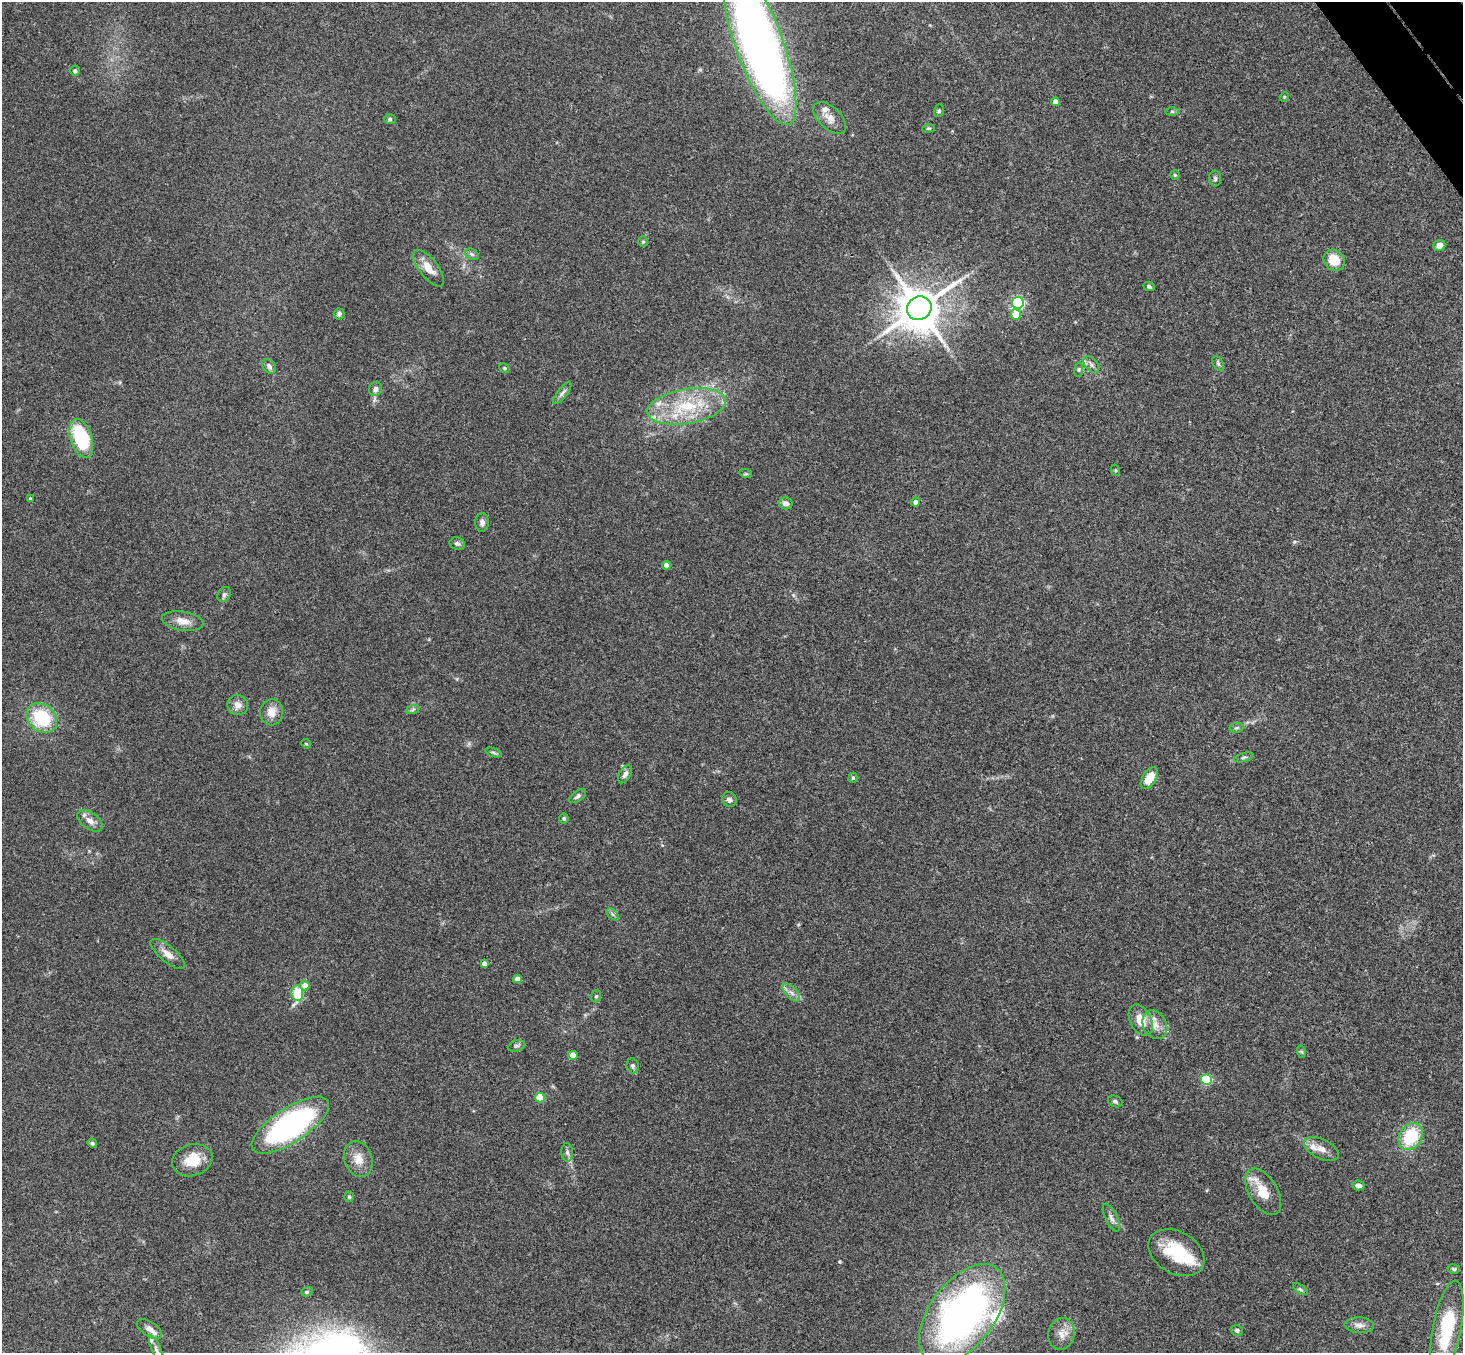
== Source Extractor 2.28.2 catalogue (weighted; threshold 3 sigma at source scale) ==
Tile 10 of 4 x 4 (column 2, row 3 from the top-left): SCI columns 1514-2974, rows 1682-3032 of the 5946 x 5927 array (HDU 1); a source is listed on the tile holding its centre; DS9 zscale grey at full resolution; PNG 1465 x 1355 px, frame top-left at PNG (2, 2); each listed source drawn as its Kron ellipse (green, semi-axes under 4 px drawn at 4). Shown black and unused: <1% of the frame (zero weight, under 3 of 4 exposures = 6% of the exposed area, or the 3 px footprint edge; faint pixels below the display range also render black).
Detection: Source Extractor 2.28.2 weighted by HDU 2 'WHT'; one run over the whole footprint, this tile lists its part. Background 0.163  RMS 0.0073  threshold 0.0329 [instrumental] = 3 sigma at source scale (4.5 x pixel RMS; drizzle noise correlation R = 1.50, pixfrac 1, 0.05/0.05 arcsec/px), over >= 5 px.
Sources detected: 100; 6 inside a brighter listed object's ellipse — not listed separately; the other 94 listed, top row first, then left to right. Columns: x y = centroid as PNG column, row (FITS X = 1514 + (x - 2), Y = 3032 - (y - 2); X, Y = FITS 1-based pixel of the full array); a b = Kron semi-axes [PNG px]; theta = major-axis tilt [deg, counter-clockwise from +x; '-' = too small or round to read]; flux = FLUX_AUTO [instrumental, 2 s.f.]
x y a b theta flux
760 45 85 24 -70 670
75 71 5 5 - 1.7
1284 97 5 4 - 0.73
1055 102 4 4 - 6.2
939 111 6 5 - 1.1
1172 111 6 4 0 1.2
830 118 20 11 -44 7.4
390 119 6 5 - 1.2
929 128 6 4 6 0.99
1175 175 5 4 - 0.99
1215 179 8 6 -90 1.7
643 242 5 5 - 1
1439 246 6 5 - 4.8
472 254 7 5 -31 1.5
1334 260 11 9 -44 15
429 268 22 9 -52 9.7
1149 286 6 4 -24 1.4
1018 303 6 6 - 120
919 308 12 11 - 2800
339 314 5 5 - 2
1016 315 5 5 - 13
1218 364 8 5 -64 1.5
1091 365 10 6 -46 2.6
269 366 8 6 -51 2.8
504 368 5 4 - 0.95
1079 370 7 4 82 1.1
375 389 7 6 - 2.7
562 393 13 5 51 2.5
687 406 40 17 10 40
81 438 20 10 -72 54
1115 470 6 3 -71 0.9
746 474 6 4 -18 0.82
30 499 3 3 - 1.3
916 502 4 4 - 2.7
785 503 7 6 - 3.2
482 522 9 7 89 3
457 544 8 6 -13 2.2
666 565 4 4 - 4.3
224 595 8 6 58 1.9
183 621 21 9 -9 7.1
238 705 10 10 - 5.1
413 709 7 4 20 1.3
271 712 13 11 83 8.1
42 718 17 13 -40 38
1236 728 7 5 11 1.3
306 744 5 4 - 0.73
494 752 8 3 -19 1.2
1244 757 10 3 15 1.3
625 774 10 5 61 2.9
853 778 5 4 - 1.2
1149 778 12 7 58 10
578 796 9 5 35 1.9
729 799 8 7 - 2.8
564 818 5 5 - 1.3
90 821 14 8 -36 5.3
613 914 7 4 -45 1.5
168 954 21 8 -40 6.6
484 963 4 4 - 3
517 979 4 4 - 4.3
305 985 5 5 - 6.7
791 992 11 5 -47 3.1
297 993 8 5 -84 38
596 996 6 5 - 1.2
1141 1020 17 10 -63 12
1155 1025 15 11 -61 8
516 1046 9 5 18 1.6
1302 1052 6 4 -71 0.91
573 1055 4 4 - 8.4
633 1066 7 6 - 1.8
1206 1080 5 5 - 56
540 1098 5 4 - 18
1115 1101 7 5 -23 1.5
290 1125 45 17 33 170
1411 1136 14 11 59 32
92 1143 5 4 - 1.5
1321 1149 18 9 -24 6.6
567 1152 9 5 -86 2.2
358 1159 18 14 -70 9.4
192 1160 20 15 18 17
1358 1185 6 5 - 3.2
1263 1192 25 14 -59 16
349 1197 5 4 - 1.2
1111 1218 15 6 -64 3.2
1176 1253 30 21 -30 33
1454 1269 6 4 -15 1.2
1300 1289 8 4 -35 1.3
307 1292 6 4 21 1
962 1314 57 32 53 330
1359 1325 15 8 -3 4.2
1447 1328 48 14 79 49
149 1329 14 7 -33 5.3
1237 1330 6 5 - 1.7
1061 1334 16 13 79 7.8
156 1350 16 4 -68 2.4
Isophote crosses this tile's border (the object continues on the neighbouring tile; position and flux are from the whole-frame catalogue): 2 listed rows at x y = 760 45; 156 1350